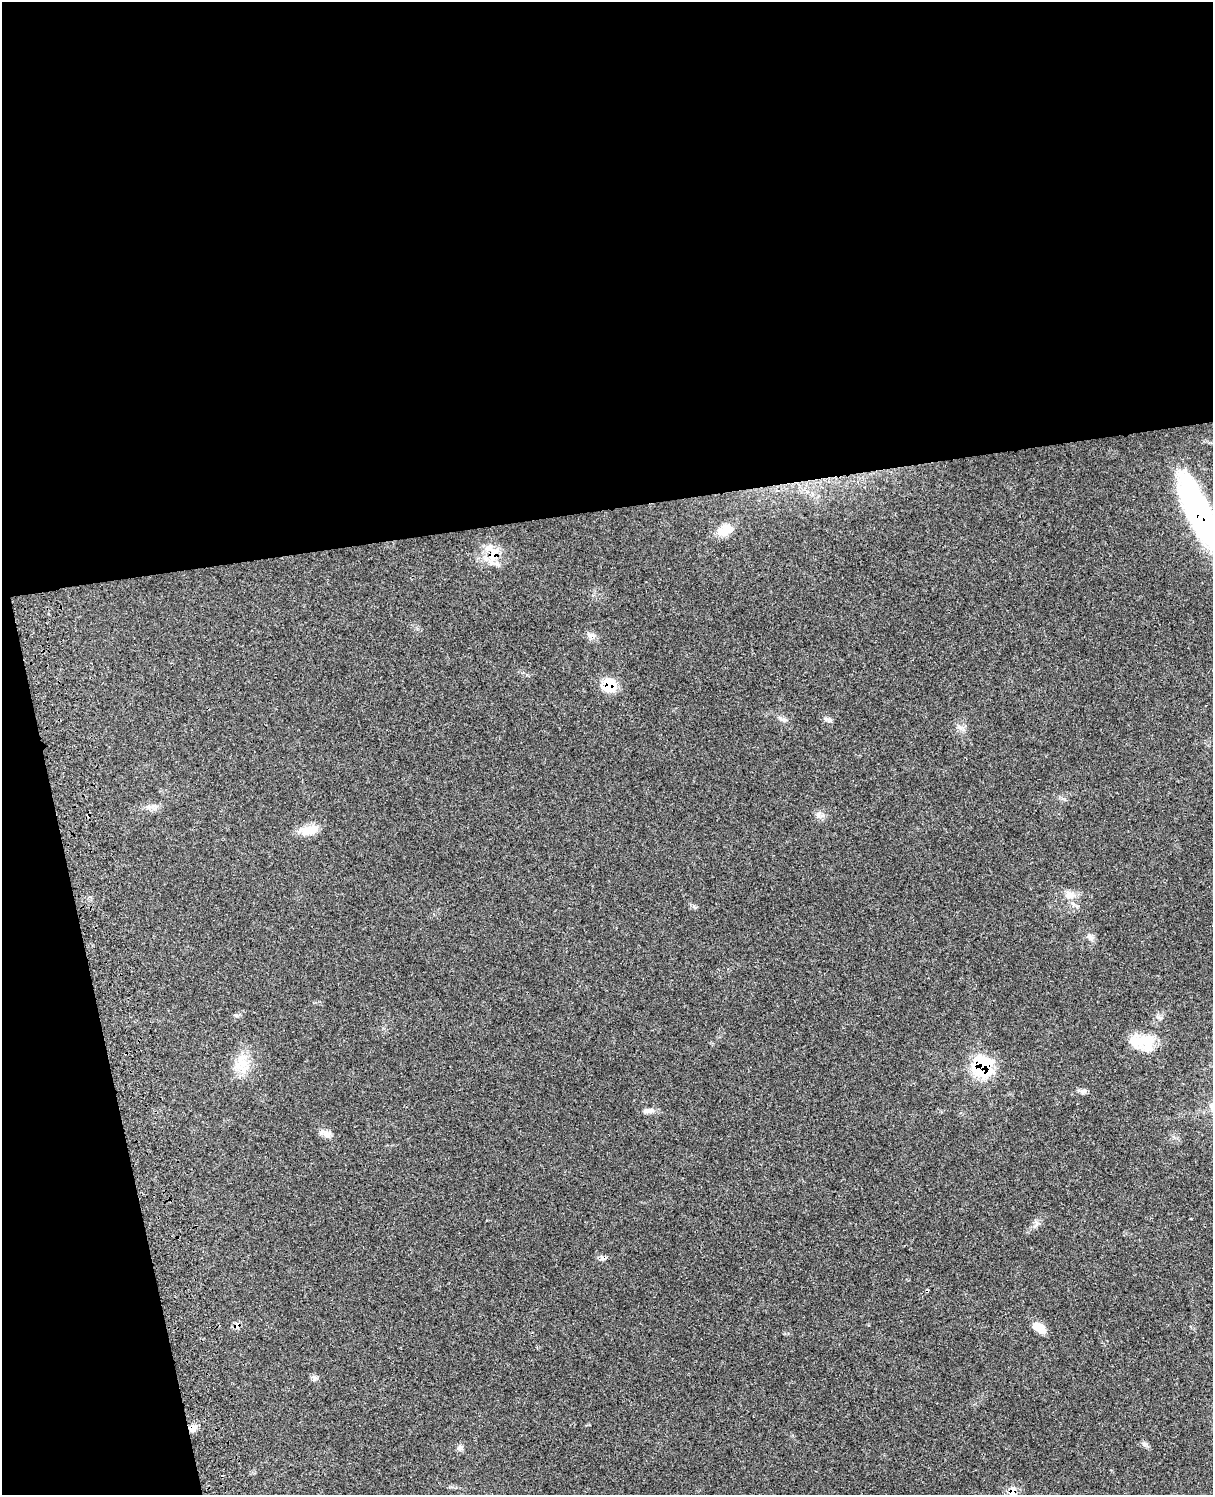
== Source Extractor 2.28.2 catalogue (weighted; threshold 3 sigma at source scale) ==
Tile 1 of 4 x 3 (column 1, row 1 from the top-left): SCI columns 122-1332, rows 3265-4757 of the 5090 x 4923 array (HDU 1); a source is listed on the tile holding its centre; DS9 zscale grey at full resolution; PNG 1215 x 1497 px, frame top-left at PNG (2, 2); no overlay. Shown black and unused: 39% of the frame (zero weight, under 3 of 4 exposures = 6% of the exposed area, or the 3 px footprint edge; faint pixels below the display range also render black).
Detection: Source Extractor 2.28.2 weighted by HDU 2 'WHT'; one run over the whole footprint, this tile lists its part. Background 0.108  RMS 0.0065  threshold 0.0293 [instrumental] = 3 sigma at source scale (4.5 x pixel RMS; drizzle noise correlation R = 1.50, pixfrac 1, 0.05/0.05 arcsec/px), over >= 5 px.
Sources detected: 25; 2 inside a brighter object's white glare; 1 cosmic-ray / hot-pixel residue — not listed; the other 22 listed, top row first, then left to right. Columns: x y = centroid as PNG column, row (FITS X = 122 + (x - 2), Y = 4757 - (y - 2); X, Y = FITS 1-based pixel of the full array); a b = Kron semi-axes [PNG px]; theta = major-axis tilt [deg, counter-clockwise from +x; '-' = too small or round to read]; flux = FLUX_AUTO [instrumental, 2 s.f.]
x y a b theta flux
1198 512 80 22 -66 140
724 530 23 13 31 9.1
492 553 27 15 -79 14
590 635 9 4 8 2
609 685 18 16 84 13
959 727 7 4 -19 1.6
309 830 25 12 9 8.9
1069 895 14 10 -41 5.2
1090 937 10 7 -57 2.5
1145 1040 27 15 2 16
241 1066 25 18 24 14
983 1067 12 11 - 75
1083 1091 9 6 16 2.1
648 1111 16 7 3 3.3
326 1133 18 8 -20 4.2
237 1325 8 7 - 3.1
1039 1328 15 9 -35 8.1
315 1378 8 5 58 1.4
193 1428 11 8 11 3.8
1144 1444 6 6 - 1.5
460 1447 10 6 44 1.9
1013 1491 8 6 77 8.9
Overlapping masked pixels (flux is a lower limit): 7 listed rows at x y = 1198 512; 492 553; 609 685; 983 1067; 237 1325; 193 1428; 1013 1491
Isophote crosses this tile's border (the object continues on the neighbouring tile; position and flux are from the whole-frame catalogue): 2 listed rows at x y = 1198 512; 1013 1491
Unlisted compact peaks at least as high as the median listed source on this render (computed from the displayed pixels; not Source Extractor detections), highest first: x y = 830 720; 694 906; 818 815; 784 720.